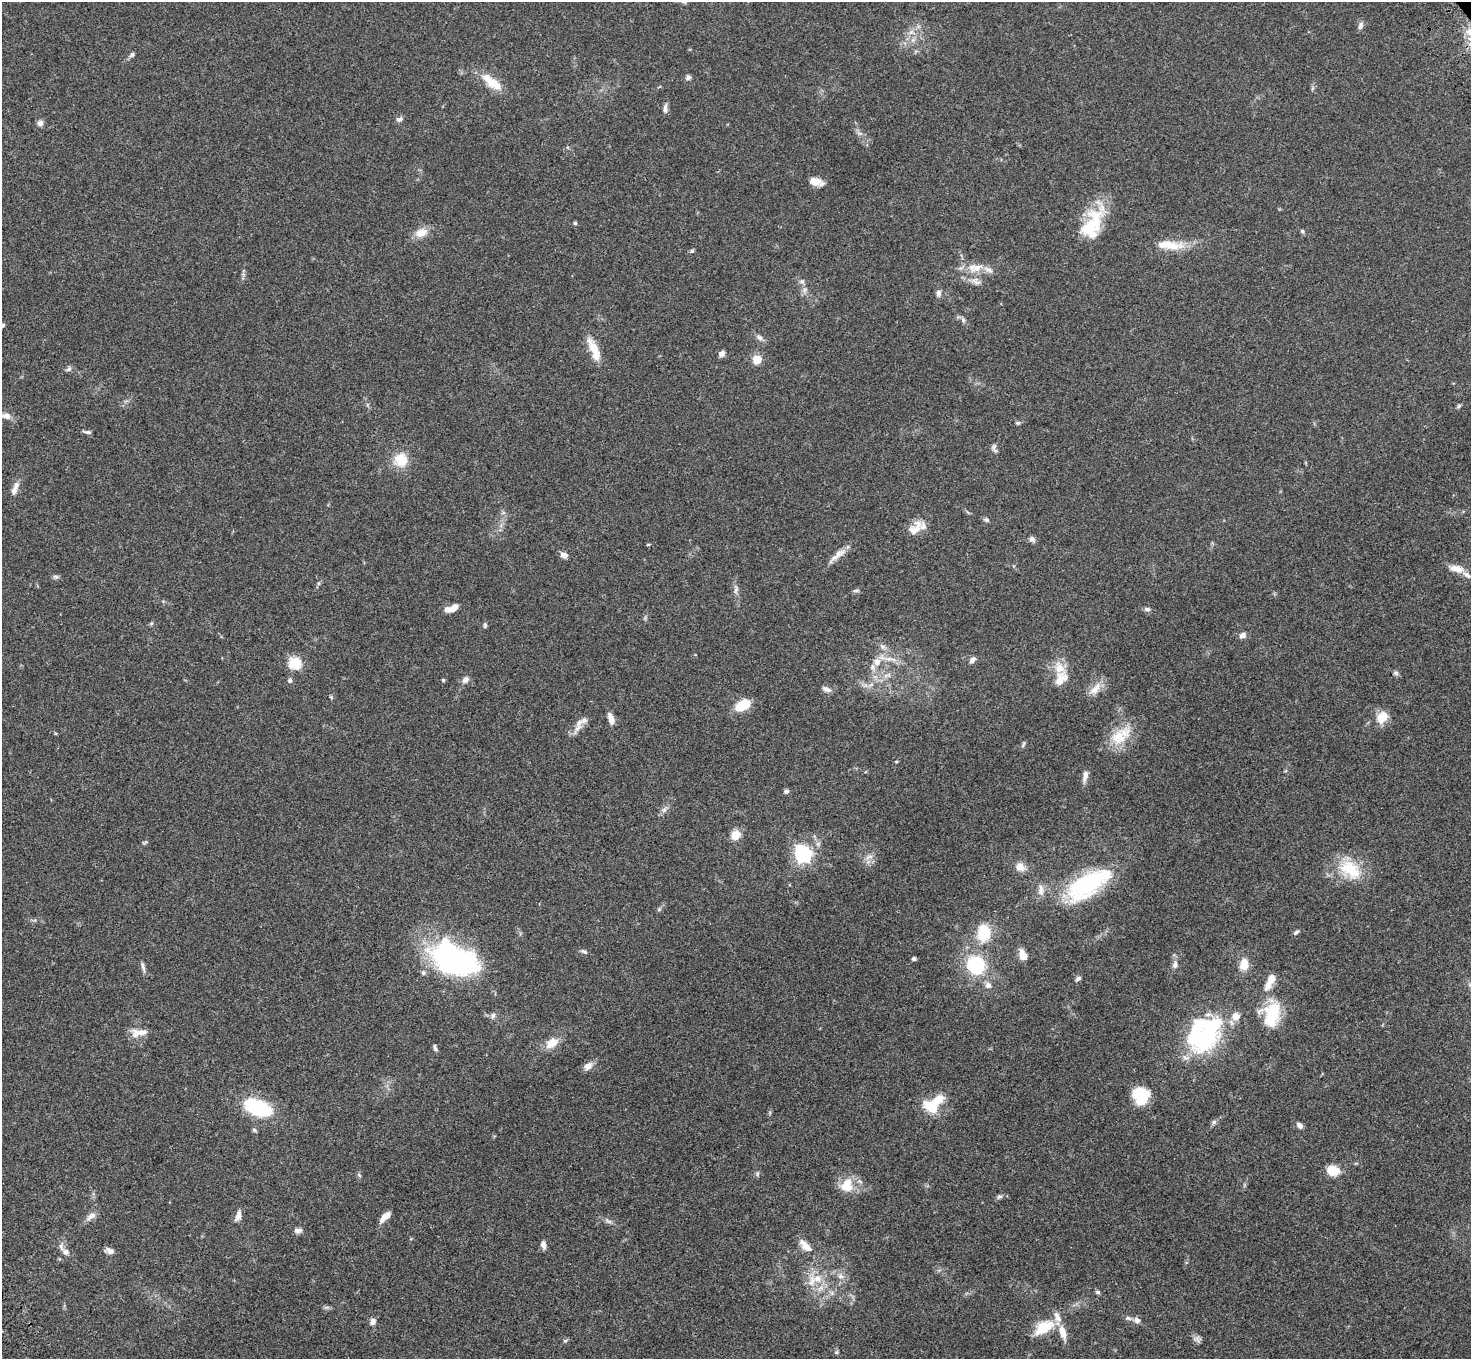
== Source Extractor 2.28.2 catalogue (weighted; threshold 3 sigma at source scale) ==
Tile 7 of 4 x 4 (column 3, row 2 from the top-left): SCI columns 3042-4510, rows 3093-4449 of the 6081 x 6045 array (HDU 1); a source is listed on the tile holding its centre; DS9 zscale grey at full resolution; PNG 1473 x 1361 px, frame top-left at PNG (2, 2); no overlay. Shown black and unused: <1% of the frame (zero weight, under 3 of 4 exposures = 6% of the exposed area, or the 3 px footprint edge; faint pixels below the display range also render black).
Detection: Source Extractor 2.28.2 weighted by HDU 2 'WHT'; one run over the whole footprint, this tile lists its part. Background 0.0477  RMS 0.0052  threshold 0.0235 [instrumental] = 3 sigma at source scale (4.5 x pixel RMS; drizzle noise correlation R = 1.50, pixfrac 1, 0.05/0.05 arcsec/px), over >= 5 px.
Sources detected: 154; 1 too faint to see at this stretch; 2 inside a brighter object's white glare — not listed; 21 inside a brighter listed object's ellipse — not listed separately; the other 130 listed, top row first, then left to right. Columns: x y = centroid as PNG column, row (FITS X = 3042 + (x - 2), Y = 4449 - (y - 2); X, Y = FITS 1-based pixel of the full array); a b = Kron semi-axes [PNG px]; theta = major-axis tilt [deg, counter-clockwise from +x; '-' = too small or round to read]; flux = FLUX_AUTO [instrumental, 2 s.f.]
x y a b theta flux
684 2 9 5 -22 1.3
1361 26 11 6 72 1.7
911 32 6 6 - 1.4
132 54 8 5 43 1.3
688 77 7 6 - 1.3
495 85 21 13 -32 7.8
665 109 12 6 86 1.9
399 119 9 7 6 1.5
40 123 7 7 - 2.1
815 181 13 9 -8 5.4
1094 222 44 21 74 22
575 223 4 4 - 0.86
1302 231 5 4 - 0.84
421 233 17 11 20 5.8
1169 245 38 11 -5 11
692 251 5 5 - 0.79
975 268 24 11 7 7.9
243 274 6 5 - 0.97
802 282 7 5 -43 1.2
977 282 11 6 -17 2.1
938 293 9 6 89 1.8
963 320 7 6 - 1.2
3 325 5 4 - 0.68
760 338 9 6 -44 1.7
595 348 32 10 -56 8.2
722 354 7 6 - 2.2
757 359 9 8 - 6.8
69 369 8 6 35 1.3
1459 406 7 4 45 0.79
6 416 13 8 -12 3.2
1018 423 6 4 -12 0.83
87 432 10 4 -9 1.2
994 446 9 6 80 1.6
401 460 14 14 - 11
16 486 13 7 78 3
987 520 7 5 -31 1.1
915 528 24 13 46 6.7
1032 539 8 6 -41 1.7
838 554 19 9 25 4.4
564 555 8 6 -29 2.8
1456 569 19 8 -12 5.3
56 576 9 4 -1 1.1
736 590 11 5 80 1.7
856 591 8 4 9 0.91
452 608 14 7 22 5.6
1147 609 8 5 -17 1.4
151 623 6 4 67 0.75
485 625 7 4 81 0.84
1243 635 7 6 - 2.3
883 647 8 5 -17 1.5
890 659 22 6 -8 4.3
972 660 10 6 46 1.8
294 663 6 6 - 42
873 667 9 7 -83 2.1
1396 673 7 5 -17 1.1
1061 679 24 14 57 8.1
290 680 6 5 - 1.2
443 680 4 4 - 0.72
465 680 10 7 43 2.3
827 689 12 6 -24 2.1
1095 689 21 10 49 5.6
331 697 6 4 -46 0.61
743 705 16 9 29 12
1382 717 12 10 48 8.8
611 719 13 6 -72 4.4
579 722 15 8 54 4.1
1118 737 33 18 36 14
1023 744 11 3 69 0.76
896 761 5 3 - 0.41
1085 776 15 6 76 2.8
786 791 7 5 16 1.1
664 810 7 7 - 1.5
735 835 13 11 42 5.3
803 854 7 6 - 170
869 857 12 5 17 2.2
1020 867 12 10 -40 4.1
1350 869 32 21 -35 19
1087 884 50 21 32 58
1041 890 16 7 -89 3
659 909 6 4 72 0.7
984 932 14 10 87 22
1296 932 7 5 37 1.1
584 951 10 5 -24 1.2
1023 955 10 7 -73 6.1
451 958 53 33 -24 93
914 959 4 4 - 1.4
1175 964 11 7 85 2.4
1244 964 11 8 84 8.3
976 965 13 13 - 38
143 967 14 4 -77 1.7
1078 978 8 5 32 1.2
1270 981 26 9 64 6.7
988 985 7 6 - 2.7
1273 1013 23 19 -80 22
493 1015 8 6 84 1.4
135 1033 15 11 -60 4.6
1205 1036 40 29 33 65
552 1043 15 10 36 7.2
435 1048 9 4 -69 1.1
588 1066 12 9 33 3.4
1143 1098 20 15 60 14
931 1107 18 11 -31 12
258 1108 31 16 -21 35
1214 1122 6 6 - 1.2
1299 1125 8 6 -44 1.9
254 1130 7 4 -29 0.81
1332 1170 10 8 -14 13
757 1174 6 4 72 0.77
359 1175 7 4 -46 0.73
847 1183 22 11 41 8
999 1197 7 6 - 1.1
91 1216 15 7 37 3.1
238 1216 13 6 72 3
385 1217 13 6 45 4.9
608 1221 10 5 -22 1.5
298 1230 10 6 2 1.9
543 1245 9 6 -81 2.1
805 1245 21 9 -43 5.3
110 1251 10 7 -31 2.2
66 1252 8 7 - 2.1
840 1276 9 6 -15 2.2
812 1281 19 9 80 6.3
1098 1292 6 5 - 0.96
1137 1320 10 7 -20 2.1
373 1322 10 7 59 1.9
1043 1328 26 13 32 13
1063 1332 19 7 -74 6
1198 1339 10 4 -81 1.5
565 1341 6 4 0 0.7
836 1352 6 5 - 0.75
Isophote crosses this tile's border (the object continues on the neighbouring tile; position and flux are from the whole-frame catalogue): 1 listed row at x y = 684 2